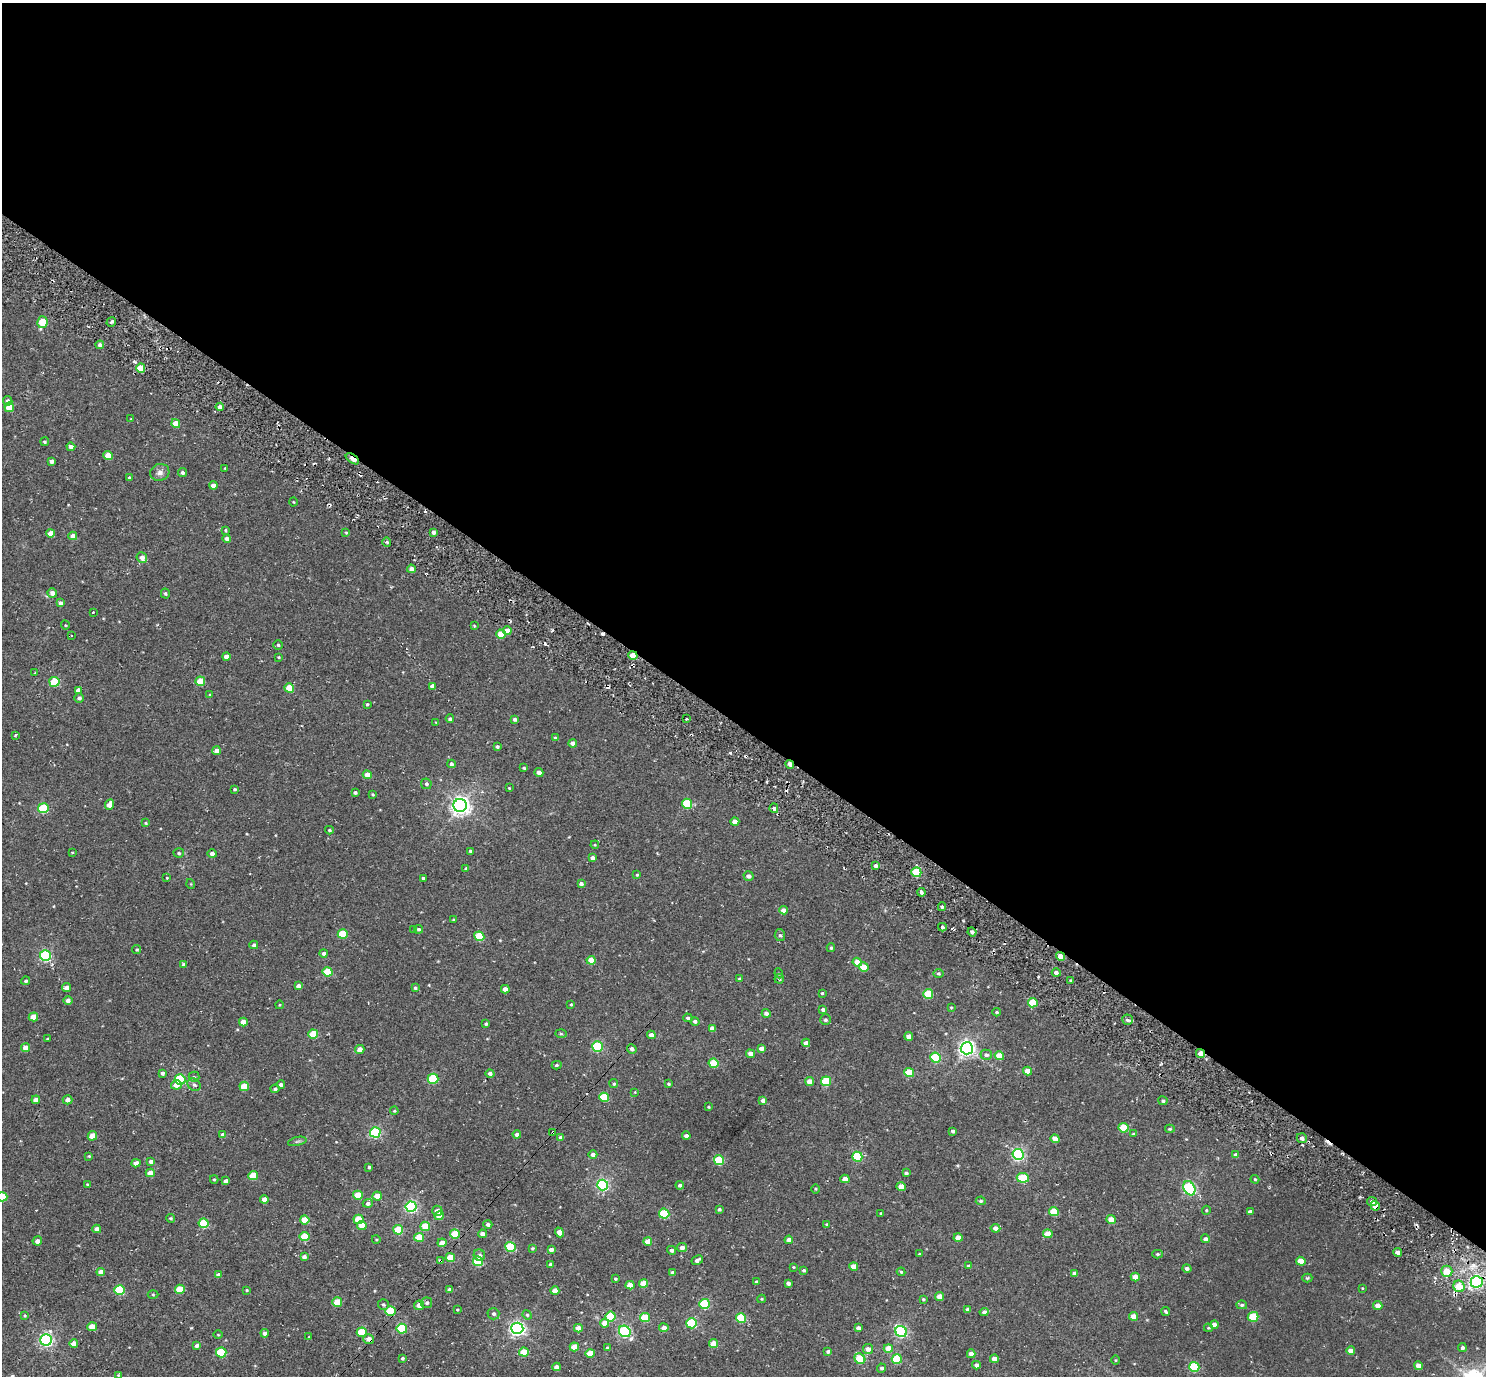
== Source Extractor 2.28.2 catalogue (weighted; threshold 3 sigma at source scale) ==
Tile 3 of 4 x 4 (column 3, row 1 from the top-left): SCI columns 3006-4489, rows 4317-5690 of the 5972 x 5985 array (HDU 1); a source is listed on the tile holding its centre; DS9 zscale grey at full resolution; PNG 1488 x 1378 px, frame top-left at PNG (2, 3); each listed source drawn as its Kron ellipse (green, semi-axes under 4 px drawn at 4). Shown black and unused: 53% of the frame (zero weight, under 2 of 3 exposures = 3% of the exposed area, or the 3 px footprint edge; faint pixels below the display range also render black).
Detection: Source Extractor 2.28.2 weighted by HDU 2 'WHT'; one run over the whole footprint, this tile lists its part. Background 0.0401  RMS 0.011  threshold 0.0506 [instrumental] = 3 sigma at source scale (4.5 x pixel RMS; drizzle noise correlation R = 1.50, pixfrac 1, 0.05/0.05 arcsec/px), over >= 5 px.
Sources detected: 386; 10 cosmic-ray / hot-pixel residue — neither listed nor drawn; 1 inside a brighter listed object's ellipse — not listed separately; the other 375 listed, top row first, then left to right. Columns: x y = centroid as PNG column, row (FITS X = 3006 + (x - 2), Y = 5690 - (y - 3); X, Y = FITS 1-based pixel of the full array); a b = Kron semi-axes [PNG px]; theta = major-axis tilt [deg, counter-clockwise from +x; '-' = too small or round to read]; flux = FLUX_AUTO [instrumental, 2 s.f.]
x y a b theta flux
42 322 6 5 - 31
111 322 5 3 - 1.7
100 345 4 4 - 3.7
141 368 4 4 - 20
8 401 5 4 - 3.5
9 407 5 4 - 20
220 407 4 4 - 4.8
131 419 3 3 - 0.72
176 424 4 4 - 15
45 442 4 4 - 1.7
71 447 4 4 - 4.5
108 455 5 4 - 15
352 459 7 3 -34 18
52 461 4 4 - 4
225 468 3 3 - 0.98
160 472 10 8 22 5.4
182 472 4 4 - 2.5
129 478 4 3 - 1.7
213 485 4 4 - 6.8
293 502 4 3 - 0.84
225 530 3 3 - 1.2
433 532 4 3 - 3.4
50 533 4 4 - 10
346 533 4 3 - 0.95
73 536 4 4 - 7.3
227 538 4 4 - 4.4
387 542 4 4 - 1.6
142 558 5 5 - 5.7
411 569 4 4 - 5.3
52 593 5 4 - 5.9
165 593 5 4 - 1.7
61 603 4 4 - 4
93 612 3 3 - 1.1
65 625 5 3 - 0.94
474 626 4 3 - 1
507 631 4 4 - 14
501 634 5 4 - 16
72 636 3 2 - 0.9
278 645 4 4 - 1.6
633 655 5 4 - 17
226 656 4 4 - 6.6
279 657 4 3 - 0.96
35 673 3 3 - 1.2
200 681 5 4 - 25
54 682 5 5 - 52
432 686 4 4 - 4.7
289 688 5 4 - 23
78 690 4 4 - 5.5
210 694 4 2 - 0.88
79 698 5 4 - 2.9
367 704 3 3 - 1.6
450 719 4 4 - 2.2
515 719 4 4 - 2.7
686 719 3 2 - 1.2
436 722 4 2 - 0.83
15 735 3 2 - 0.99
555 738 4 3 - 2.1
573 743 4 4 - 5.4
497 747 4 3 - 2.1
216 751 4 4 - 5.9
451 764 4 4 - 2.9
790 764 4 3 - 5.7
524 768 3 3 - 1.6
539 772 4 4 - 7.4
367 775 4 4 - 11
426 784 5 5 - 2.7
509 788 3 2 - 0.88
235 789 4 4 - 1.7
355 792 4 3 - 2.3
373 794 4 3 - 1.2
687 804 5 5 - 50
110 805 5 4 - 7.9
460 805 6 6 - 570
43 808 5 5 - 67
774 808 5 4 - 2.3
735 822 4 4 - 8.7
146 823 4 3 - 1.3
329 830 4 3 - 1.5
595 845 4 3 - 0.97
470 851 4 3 - 2.1
72 852 4 3 - 1
179 853 5 4 - 1.8
212 854 4 4 - 4.7
592 858 4 4 - 4
875 866 4 4 - 3.3
466 868 4 3 - 1.7
916 872 5 5 - 50
637 875 3 3 - 1
748 876 5 4 - 4.9
167 878 3 3 - 0.95
423 878 3 3 - 1.6
581 883 4 4 - 3.1
191 884 5 3 - 0.78
921 892 4 3 - 2.6
942 907 4 4 - 1.8
783 910 4 4 - 5.6
454 920 3 3 - 1.5
942 927 4 3 - 1.9
419 929 4 4 - 1.9
414 930 4 4 - 1.2
972 932 4 3 - 3.4
343 934 5 4 - 41
780 935 6 5 - 2.3
479 936 5 4 - 44
254 945 4 4 - 3.2
831 948 4 3 - 1.5
137 950 4 4 - 1.5
324 953 4 4 - 3.3
45 956 5 5 - 120
1061 956 4 4 - 14
591 960 4 4 - 16
857 962 4 4 - 13
184 964 4 4 - 2.6
864 967 5 4 - 25
327 972 5 4 - 33
779 973 5 4 - 1.4
938 973 5 5 - 1.9
1056 973 4 4 - 4.3
740 979 3 3 - 2.4
779 979 5 4 - 1.9
1070 980 3 3 - 1.3
26 981 4 4 - 2
298 986 4 4 - 6.1
66 987 4 4 - 6.1
415 988 3 3 - 2.2
505 989 4 4 - 8
822 993 3 3 - 1.4
928 994 5 5 - 36
68 1001 4 4 - 4.1
1033 1003 5 4 - 32
571 1004 3 3 - 1.1
279 1005 4 3 - 0.84
951 1007 4 3 - 1.1
823 1010 4 3 - 2.9
997 1012 4 3 - 1.4
766 1013 4 4 - 4.3
33 1017 5 4 - 19
688 1018 4 3 - 2.8
825 1020 5 5 - 1.9
1127 1020 5 5 - 2.4
695 1021 4 4 - 2.9
243 1022 4 4 - 13
486 1024 3 3 - 1.8
712 1028 4 4 - 5.7
313 1034 5 4 - 37
561 1034 6 4 -2 1.3
651 1035 4 4 - 6.5
909 1036 4 4 - 8.7
48 1039 4 3 - 1.3
806 1043 4 4 - 6.6
597 1046 5 5 - 84
26 1048 4 4 - 9.2
761 1048 4 4 - 6.1
967 1048 6 6 - 380
360 1049 4 4 - 8.5
632 1049 5 4 - 3.9
750 1054 4 4 - 7
1200 1054 5 4 - 11
986 1055 6 5 - 3.7
999 1056 5 4 - 18
936 1058 5 5 - 62
714 1063 5 4 - 33
557 1065 5 4 - 1.6
1027 1071 4 4 - 13
909 1072 5 4 - 34
162 1073 4 4 - 3.2
490 1073 4 4 - 3.2
194 1077 5 5 - 1.7
180 1079 5 5 - 82
433 1079 5 5 - 73
826 1081 5 5 - 47
810 1082 4 4 - 12
614 1084 4 4 - 1.8
669 1084 4 3 - 1.4
176 1085 5 4 - 9.3
194 1085 7 5 -39 3
281 1085 4 4 - 3.2
244 1086 5 4 - 25
275 1089 4 4 - 2.7
635 1092 4 2 - 0.68
604 1097 5 4 - 43
36 1100 4 4 - 7.3
68 1100 5 4 - 5.9
763 1100 4 3 - 4.6
1163 1101 4 4 - 2.4
708 1107 3 2 - 0.89
394 1111 4 3 - 0.96
1123 1128 5 4 - 36
1170 1129 5 4 - 1.5
952 1131 3 3 - 2.3
375 1132 5 5 - 120
553 1132 3 3 - 1.9
517 1134 4 4 - 4.1
1133 1134 4 3 - 0.98
223 1135 4 4 - 5
92 1136 4 4 - 14
686 1136 4 3 - 3.5
561 1137 4 4 - 5.1
1302 1138 5 4 - 4.4
1055 1139 4 4 - 8.2
297 1141 9 4 13 2.1
1018 1154 5 5 - 180
593 1155 4 4 - 4.7
1236 1155 4 4 - 4
89 1156 3 3 - 1
857 1157 5 5 - 75
719 1160 5 5 - 63
151 1161 4 3 - 3.2
136 1163 4 4 - 7.1
369 1167 3 3 - 1.6
150 1173 4 4 - 10
906 1173 4 3 - 2.4
253 1176 5 4 - 27
1023 1178 6 5 - 45
214 1179 4 3 - 1.4
845 1179 4 4 - 10
1255 1179 4 3 - 1.2
226 1181 4 4 - 5.2
88 1185 4 3 - 1.9
603 1185 5 5 - 140
680 1185 4 3 - 2.8
901 1187 5 4 - 15
1189 1188 7 5 -61 170
815 1189 5 3 - 1.1
358 1195 5 4 - 23
377 1196 4 4 - 17
2 1197 5 5 - 31
264 1199 4 4 - 8.8
981 1201 5 4 - 1.6
1372 1201 5 4 - 4
368 1203 5 4 - 3.4
1375 1206 5 4 - 10
411 1207 5 5 - 160
719 1209 4 3 - 1.8
1206 1210 4 4 - 1.2
437 1211 5 5 - 4.9
1054 1212 5 4 - 31
1250 1212 4 3 - 2.8
881 1213 3 2 - 0.9
664 1214 5 5 - 55
439 1216 4 4 - 14
171 1218 4 4 - 1.5
359 1219 5 4 - 35
1111 1219 4 4 - 14
305 1220 5 4 - 24
204 1223 5 5 - 48
488 1224 4 4 - 3.1
827 1224 4 3 - 1.2
362 1225 4 4 - 16
425 1226 5 4 - 27
995 1228 5 4 - 6.2
97 1229 4 4 - 4.6
398 1230 5 4 - 39
560 1232 5 4 - 8.5
455 1234 5 4 - 35
483 1234 4 4 - 6.6
1048 1234 5 4 - 16
304 1237 5 4 - 33
419 1237 5 4 - 21
958 1237 4 4 - 11
376 1239 4 3 - 0.89
1205 1239 4 4 - 3.1
789 1240 4 4 - 6.4
37 1241 4 4 - 4.2
648 1241 4 4 - 10
442 1243 4 4 - 8.8
510 1247 5 5 - 60
682 1247 5 4 - 5.8
532 1248 3 2 - 1.2
551 1249 4 4 - 4.6
672 1250 4 4 - 3.5
1398 1252 4 4 - 4.1
919 1254 3 3 - 0.92
1157 1254 5 4 - 1.6
479 1255 6 5 - 3.5
304 1257 4 3 - 3.6
450 1257 5 4 - 28
697 1260 6 3 29 3.9
440 1261 3 3 - 3.4
478 1261 5 5 - 57
1301 1261 5 4 - 17
551 1264 4 4 - 2.8
854 1266 4 4 - 9.6
969 1266 4 4 - 3.4
793 1267 4 3 - 0.98
1187 1268 4 4 - 3.5
804 1270 3 3 - 1.9
1447 1271 5 5 - 18
101 1272 4 4 - 7.6
901 1272 4 4 - 1.5
673 1273 4 4 - 4
1074 1273 4 3 - 5.1
219 1275 4 4 - 4.2
1135 1277 4 4 - 12
1307 1278 5 4 - 1.5
615 1279 3 3 - 1.3
756 1282 3 3 - 1.7
1477 1282 6 5 - 170
644 1283 4 4 - 19
788 1283 4 3 - 3.2
630 1285 4 4 - 14
1459 1286 6 5 - 21
1362 1288 3 3 - 0.8
180 1289 5 4 - 22
120 1290 5 5 - 65
247 1290 3 3 - 1
450 1290 4 4 - 4.9
555 1291 4 4 - 12
153 1294 5 3 - 1.2
940 1296 4 4 - 13
761 1299 4 4 - 1.1
923 1299 4 3 - 1.4
337 1302 5 4 - 25
427 1303 5 5 - 2.4
704 1304 5 5 - 71
383 1305 5 5 - 1.9
419 1305 5 4 - 7.5
1242 1305 5 4 - 2
1378 1305 4 4 - 8
968 1309 4 3 - 4.1
457 1310 3 3 - 1.1
391 1311 5 5 - 43
984 1312 4 4 - 4.5
1166 1312 5 3 - 1.6
493 1314 6 6 - 3
25 1315 3 3 - 1.1
527 1315 5 4 - 1.5
610 1316 5 5 - 44
1133 1316 4 4 - 9.8
1253 1317 5 5 - 37
645 1318 5 4 - 31
741 1318 5 5 - 55
604 1323 4 4 - 11
692 1323 5 5 - 83
1214 1325 4 4 - 6.4
92 1327 4 4 - 14
517 1328 6 5 - 310
578 1328 4 4 - 8
664 1328 4 4 - 7.4
858 1328 4 3 - 3.5
1208 1328 4 3 - 1.2
402 1329 5 5 - 62
625 1331 6 5 - 150
901 1331 6 5 - 160
362 1332 5 4 - 29
265 1333 4 4 - 4.2
218 1335 4 3 - 0.92
309 1337 4 3 - 0.8
369 1339 5 4 - 7.9
46 1340 6 6 - 230
74 1343 4 4 - 8.8
714 1344 4 4 - 19
197 1345 4 3 - 3
574 1347 5 4 - 21
607 1348 3 3 - 1.2
888 1348 4 4 - 14
1462 1348 4 4 - 2.5
868 1349 5 5 - 6.7
828 1351 4 3 - 2.4
1351 1351 4 4 - 9.6
221 1352 5 5 - 62
524 1352 5 4 - 22
590 1353 4 4 - 16
971 1354 4 4 - 6.6
402 1358 3 3 - 2
860 1359 6 5 - 46
897 1359 5 5 - 48
994 1359 4 4 - 8.9
1115 1360 4 3 - 0.86
976 1365 4 4 - 4.2
1419 1366 4 4 - 9.9
556 1367 4 4 - 5.8
1194 1367 5 5 - 73
881 1368 4 4 - 2.5
118 1375 4 3 - 0.9
Overlapping masked pixels (flux is a lower limit): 11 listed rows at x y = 352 459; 633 655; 790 764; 1061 956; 1200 1054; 553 1132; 1375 1206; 440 1261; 1477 1282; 391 1311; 369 1339
Isophote crosses this tile's border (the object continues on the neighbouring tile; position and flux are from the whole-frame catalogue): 1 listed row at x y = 2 1197